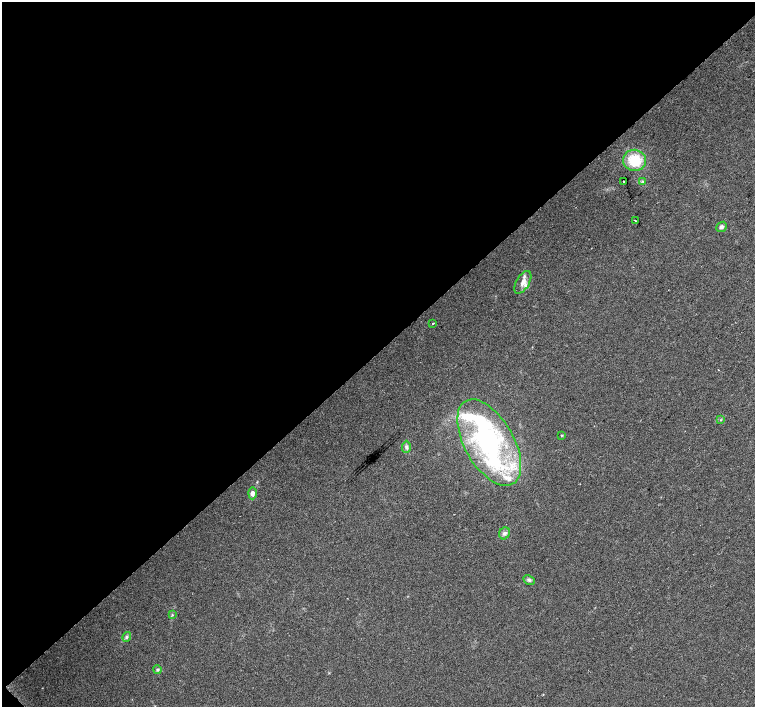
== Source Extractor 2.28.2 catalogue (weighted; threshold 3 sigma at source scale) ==
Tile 5 of 4 x 4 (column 1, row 2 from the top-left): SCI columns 5-1510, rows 3036-4444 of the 6026 x 6005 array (HDU 1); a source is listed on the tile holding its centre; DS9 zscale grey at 2 x 2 block average (1 PNG px = mean of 2 x 2 image px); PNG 757 x 709 px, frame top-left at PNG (2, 2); each listed source drawn as its Kron ellipse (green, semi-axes under 4 px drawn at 4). Shown black and unused: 50% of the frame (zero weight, under 2 of 3 exposures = <1% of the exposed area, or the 3 px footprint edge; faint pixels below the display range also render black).
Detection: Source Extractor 2.28.2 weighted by HDU 2 'WHT'; one run over the whole footprint, this tile lists its part. Background 0.0339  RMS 0.0072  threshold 0.0323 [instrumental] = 3 sigma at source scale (4.5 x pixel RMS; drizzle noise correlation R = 1.50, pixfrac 1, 0.0396/0.0396 arcsec/px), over >= 5 px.
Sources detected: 27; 3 inside a brighter object's white glare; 1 cosmic-ray / hot-pixel residue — neither listed nor drawn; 6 inside a brighter listed object's ellipse — not listed separately; the other 17 listed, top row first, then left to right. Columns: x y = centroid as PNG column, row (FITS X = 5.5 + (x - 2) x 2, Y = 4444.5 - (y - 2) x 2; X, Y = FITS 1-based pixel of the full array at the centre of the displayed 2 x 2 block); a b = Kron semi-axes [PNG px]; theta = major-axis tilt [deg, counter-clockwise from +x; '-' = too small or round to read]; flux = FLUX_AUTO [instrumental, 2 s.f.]
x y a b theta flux
635 160 11 11 - 51
623 181 2 2 - 4.2
643 181 3 2 - 1.5
635 221 2 2 - 5.6
721 227 6 4 39 4.8
523 282 12 6 60 11
433 324 2 2 - 2.5
721 420 3 3 - 1.4
561 435 4 2 - 1.4
489 443 48 24 -60 290
406 447 6 4 88 4
252 493 6 4 88 6.9
504 533 6 5 - 5.6
529 580 6 4 -28 3.9
172 615 3 3 - 1.6
127 637 5 4 - 3
157 670 4 4 - 2.9